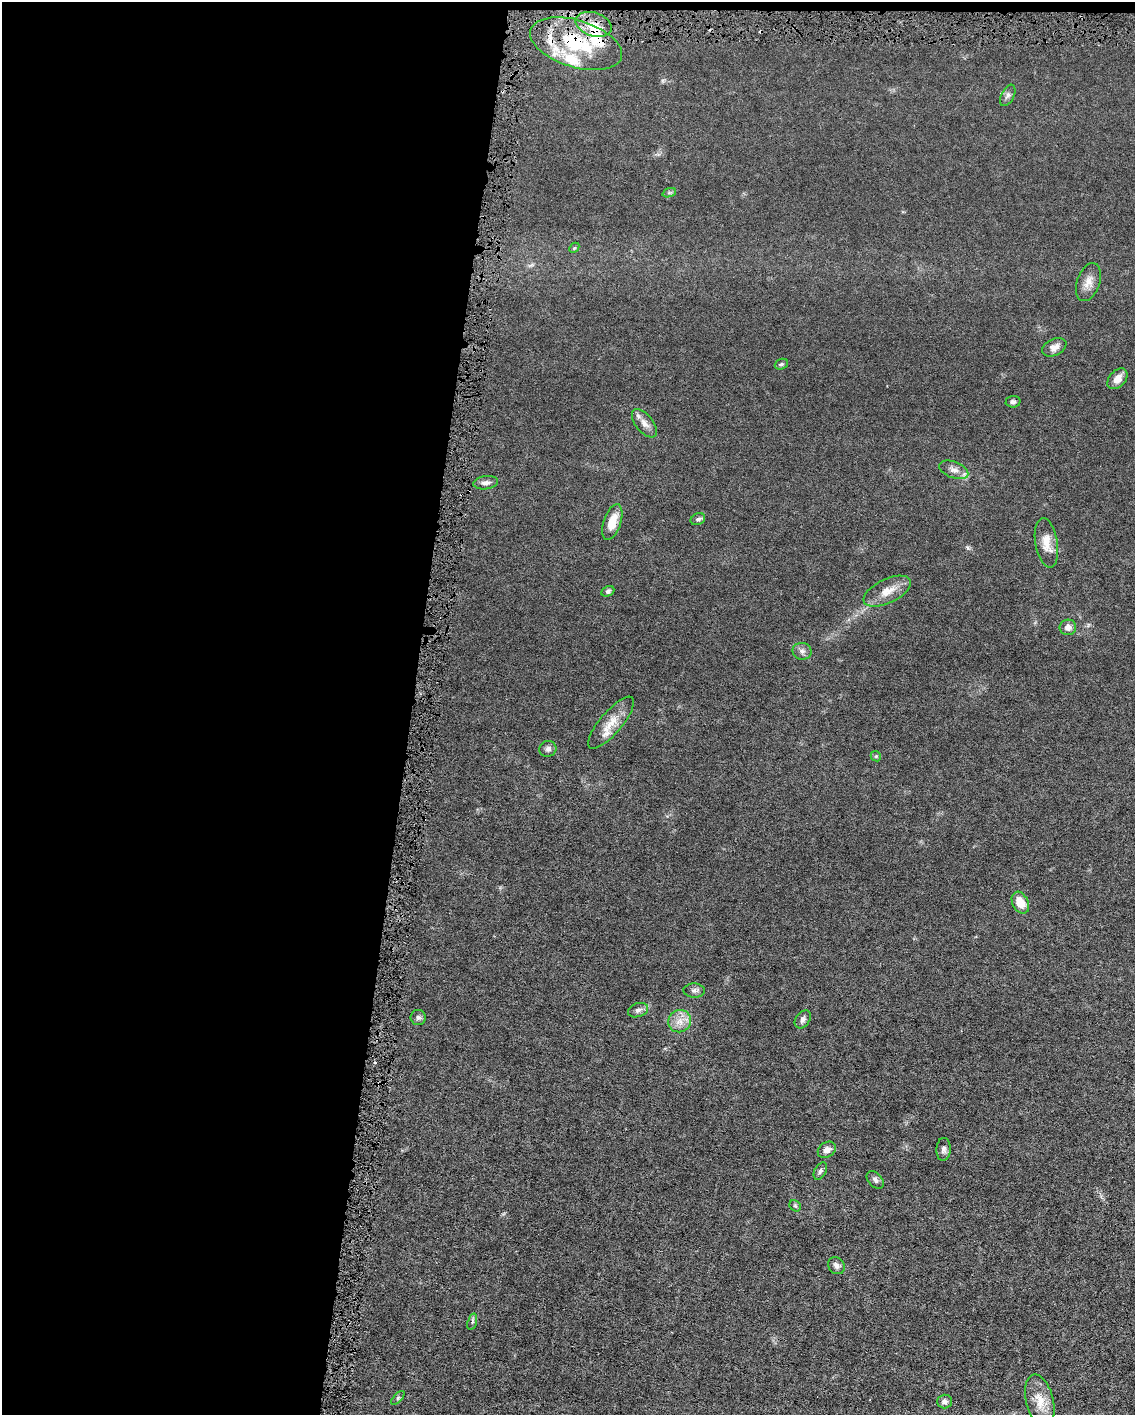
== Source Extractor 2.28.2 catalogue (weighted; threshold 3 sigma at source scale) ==
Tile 1 of 4 x 3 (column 1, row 1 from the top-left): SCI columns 1-1133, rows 2938-4350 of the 4531 x 4566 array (HDU 1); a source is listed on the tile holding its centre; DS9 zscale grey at full resolution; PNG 1137 x 1417 px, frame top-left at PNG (2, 2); each listed source drawn as its Kron ellipse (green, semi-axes under 4 px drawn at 4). Shown black and unused: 37% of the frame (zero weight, under 4 of 8 exposures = <1% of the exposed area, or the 3 px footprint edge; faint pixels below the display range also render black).
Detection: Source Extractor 2.28.2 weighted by HDU 2 'WHT'; one run over the whole footprint, this tile lists its part. Background 0.0155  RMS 0.0023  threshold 0.00928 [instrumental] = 3 sigma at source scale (4.09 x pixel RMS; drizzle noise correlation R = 1.36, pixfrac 0.8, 0.05/0.05 arcsec/px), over >= 5 px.
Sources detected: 45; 1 inside a brighter object's white glare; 1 cosmic-ray / hot-pixel residue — neither listed nor drawn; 4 inside a brighter listed object's ellipse — not listed separately; the other 39 listed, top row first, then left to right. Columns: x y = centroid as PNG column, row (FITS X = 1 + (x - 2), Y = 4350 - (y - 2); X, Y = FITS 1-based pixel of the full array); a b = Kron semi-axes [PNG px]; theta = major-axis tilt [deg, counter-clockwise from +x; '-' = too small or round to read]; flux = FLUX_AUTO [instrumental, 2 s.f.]
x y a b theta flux
594 24 18 11 -18 3.1
576 44 47 23 -17 15
1008 95 11 6 63 0.71
669 193 7 4 19 0.37
574 248 6 4 46 0.25
1088 282 20 11 71 1.9
1054 347 13 8 25 1.2
781 364 7 5 21 0.34
1117 379 12 8 46 1.8
1013 402 7 6 - 0.51
644 423 17 8 -51 1.4
954 470 15 8 -20 1.4
486 483 12 6 6 0.96
698 519 7 5 24 0.49
612 522 18 8 71 3.3
1046 543 25 11 -80 2.9
608 591 7 5 27 0.44
887 591 25 12 25 2.8
1068 627 8 7 - 1
802 651 9 8 - 0.82
611 723 33 11 50 3.5
548 749 8 8 - 0.7
876 756 5 5 - 0.28
1020 903 11 8 -62 2.9
694 991 10 7 -3 0.69
638 1010 10 6 19 0.74
418 1017 7 7 - 0.57
803 1019 10 7 55 0.68
680 1021 12 11 - 2
944 1149 11 7 87 0.76
827 1150 10 7 35 1.2
820 1171 9 5 61 0.56
875 1180 10 7 -48 0.74
795 1206 6 5 - 0.33
836 1266 9 7 -50 0.68
472 1322 8 4 73 0.47
398 1398 8 3 45 0.31
944 1401 7 7 - 0.85
1040 1401 27 13 -76 3.4
Overlapping masked pixels (flux is a lower limit): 2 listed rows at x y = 594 24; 576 44